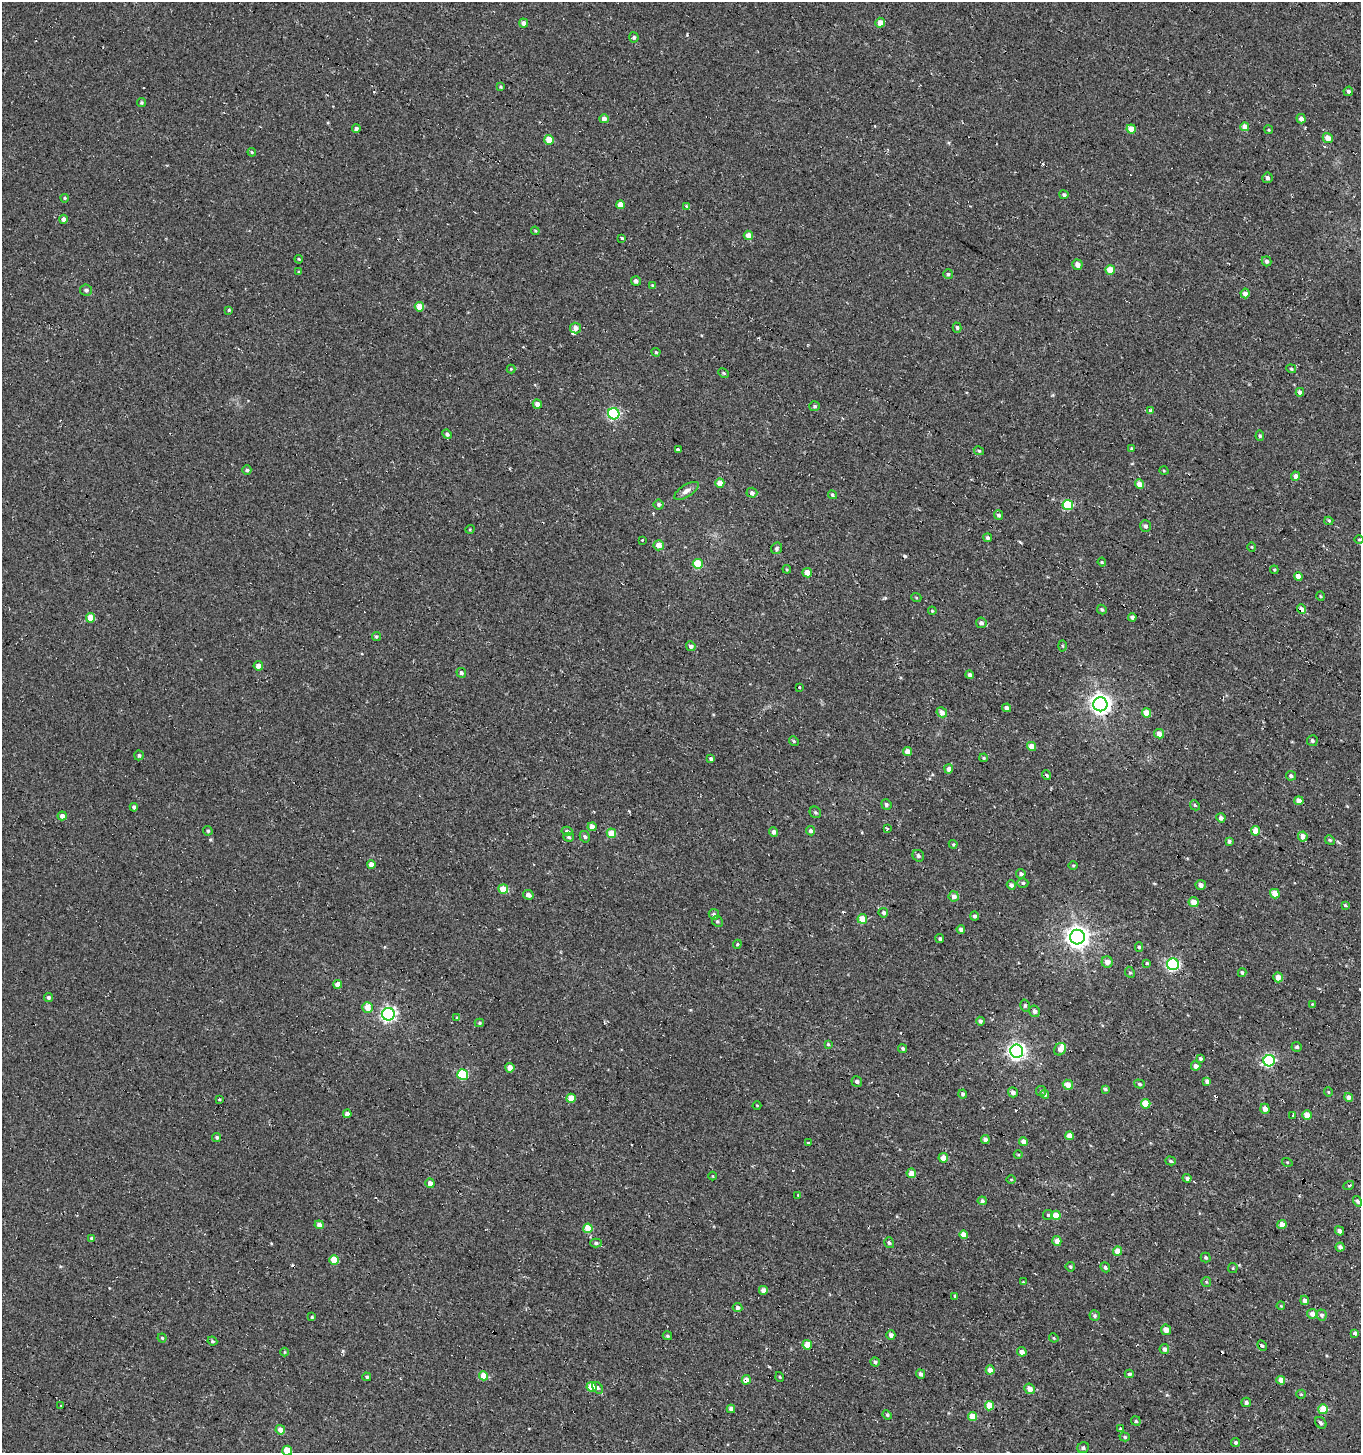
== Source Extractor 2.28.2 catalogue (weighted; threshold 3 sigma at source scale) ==
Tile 6 of 4 x 4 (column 2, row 2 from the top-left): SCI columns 1608-2966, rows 2907-4357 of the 5950 x 5842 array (HDU 1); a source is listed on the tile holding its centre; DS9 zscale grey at full resolution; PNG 1363 x 1455 px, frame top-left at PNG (2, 2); each listed source drawn as its Kron ellipse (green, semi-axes under 4 px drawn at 4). Shown black and unused: <1% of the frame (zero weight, under 2 of 3 exposures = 3% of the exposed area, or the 3 px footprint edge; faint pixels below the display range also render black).
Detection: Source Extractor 2.28.2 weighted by HDU 2 'WHT'; one run over the whole footprint, this tile lists its part. Background 0.00441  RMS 0.005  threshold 0.0225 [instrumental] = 3 sigma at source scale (4.5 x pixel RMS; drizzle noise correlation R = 1.50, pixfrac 1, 0.0396/0.0396 arcsec/px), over >= 5 px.
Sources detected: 296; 10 cosmic-ray / hot-pixel residue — neither listed nor drawn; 2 inside a brighter listed object's ellipse — not listed separately; the other 284 listed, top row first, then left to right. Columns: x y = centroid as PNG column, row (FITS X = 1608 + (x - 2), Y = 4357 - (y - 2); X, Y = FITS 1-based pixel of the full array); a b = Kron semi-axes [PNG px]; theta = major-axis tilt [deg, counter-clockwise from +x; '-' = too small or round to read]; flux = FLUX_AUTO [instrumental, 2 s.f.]
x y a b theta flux
524 23 5 4 - 2.2
880 23 5 5 - 3.9
634 37 5 4 - 0.99
501 87 4 4 - 0.58
1348 91 5 4 - 1.3
141 103 4 4 - 0.75
604 119 4 4 - 2.6
1301 119 5 4 - 2.2
1245 127 4 4 - 4.4
356 129 4 4 - 1.1
1131 129 4 4 - 4.9
1269 130 4 3 - 0.51
1328 138 5 5 - 4.2
549 140 5 5 - 8
252 152 4 3 - 0.51
1267 178 5 5 - 1.2
1064 195 4 4 - 0.98
65 198 4 3 - 0.63
620 205 4 4 - 5.3
686 206 3 3 - 1.8
63 219 4 4 - 1.5
535 231 4 4 - 0.55
748 235 5 4 - 4.1
622 238 3 3 - 2.8
299 259 4 3 - 0.48
1267 261 5 4 - 1.4
1077 265 5 5 - 3
1110 270 5 4 - 8.6
299 272 4 4 - 0.5
948 274 5 5 - 0.9
636 281 5 4 - 1.7
652 285 4 4 - 0.53
86 290 6 5 - 1.3
1245 293 5 4 - 2.8
419 307 4 4 - 6.7
229 310 4 4 - 0.59
576 328 5 5 - 2.2
957 328 5 4 - 0.94
656 352 4 4 - 0.57
511 369 4 4 - 0.46
1291 369 5 4 - 0.61
724 373 5 4 - 0.66
1300 392 4 4 - 1.9
537 404 5 4 - 2.7
814 406 5 5 - 0.9
1150 410 3 3 - 9
614 414 6 5 - 64
447 434 5 4 - 1.4
1260 436 5 4 - 0.83
1131 448 3 3 - 0.86
678 449 3 3 - 5.8
979 451 5 3 - 0.68
247 470 5 4 - 0.96
1164 471 5 3 - 0.43
1296 476 4 4 - 2.8
720 483 4 4 - 4
1139 484 5 4 - 4.6
686 491 14 6 32 2.6
752 493 5 5 - 1.6
832 495 5 4 - 0.72
659 504 5 5 - 0.91
1068 505 5 5 - 28
999 515 5 4 - 1.1
1329 521 4 3 - 0.99
1145 526 6 5 - 1.3
470 529 4 3 - 0.41
988 538 4 4 - 1.1
642 540 3 3 - 0.99
1359 540 4 3 - 0.41
659 545 5 5 - 4.5
1252 547 4 3 - 0.42
777 548 6 5 - 1
1102 562 4 4 - 0.51
698 564 5 5 - 17
787 569 4 4 - 0.54
1274 570 4 3 - 0.55
807 573 5 4 - 4.4
1298 576 4 4 - 3.3
1320 596 5 3 - 0.51
916 597 5 3 - 0.46
1302 609 5 4 - 3
1102 610 5 4 - 0.86
932 611 4 3 - 0.48
1132 617 4 4 - 1.4
91 618 5 4 - 6.9
981 623 5 5 - 1.5
376 636 4 4 - 0.7
691 646 5 4 - 1.5
1062 646 5 3 - 0.52
258 666 5 4 - 2.7
461 673 5 4 - 1.1
970 675 4 4 - 1.4
799 688 3 3 - 2.1
1100 704 7 7 - 290
1007 708 4 4 - 2.2
942 712 5 5 - 2.9
1147 713 5 4 - 5.9
1159 734 5 4 - 3.7
794 741 5 4 - 0.68
1312 741 5 5 - 0.97
1031 746 4 4 - 5.7
907 752 4 4 - 4.3
139 755 5 4 - 1
711 758 3 3 - 13
984 758 4 3 - 0.59
949 769 4 4 - 2.4
1046 775 5 4 - 0.82
1291 776 5 4 - 1.2
1299 801 4 4 - 3.7
886 804 5 4 - 0.98
1195 805 5 4 - 0.68
134 807 4 4 - 1.3
815 812 6 5 - 0.91
62 816 4 4 - 2.6
1221 818 5 4 - 1.9
592 827 4 4 - 3.3
887 829 3 3 - 4.1
208 831 5 4 - 0.85
567 831 5 4 - 1.5
810 831 5 4 - 1.3
1256 831 5 4 - 6.5
774 832 5 4 - 2.1
611 833 5 4 - 8.3
1303 836 5 4 - 3.1
569 837 5 4 - 0.91
585 837 6 5 - 1.1
1330 840 5 4 - 0.67
1229 841 4 3 - 1
953 844 4 4 - 0.54
918 856 6 5 - 1.2
371 865 4 4 - 3.9
1073 865 5 3 - 0.48
1021 874 5 4 - 1.2
1023 883 5 4 - 0.97
1011 885 5 4 - 1.7
1201 885 5 5 - 2.3
503 889 5 4 - 8.9
1275 894 5 4 - 8.8
528 895 5 4 - 2.1
954 896 5 5 - 2.6
1194 902 5 5 - 4.3
1345 905 4 4 - 0.56
883 913 5 4 - 1.1
714 914 5 5 - 1.1
975 916 4 4 - 1.2
862 919 5 5 - 6.8
717 921 6 5 - 0.9
961 929 4 3 - 1.7
1077 937 7 7 - 370
940 939 4 4 - 0.81
737 944 4 4 - 0.53
1139 947 5 4 - 0.77
1107 962 5 5 - 2.5
1147 963 4 4 - 0.64
1173 964 6 6 - 74
1130 972 6 4 -65 0.81
1242 973 4 3 - 0.71
1278 977 5 4 - 4.4
338 984 4 4 - 4.3
48 997 4 4 - 1.1
1312 1004 3 3 - 0.47
1025 1006 6 4 -75 0.82
368 1007 5 5 - 5.9
1034 1011 6 5 - 1.8
388 1014 6 6 - 130
457 1018 4 4 - 0.62
980 1021 4 4 - 1.2
479 1023 4 4 - 0.7
828 1044 4 4 - 0.56
1297 1047 5 5 - 1
903 1049 4 4 - 0.86
1060 1049 6 5 - 3.5
1017 1051 6 6 - 180
1200 1058 4 3 - 0.89
1269 1061 6 5 - 69
1196 1066 5 4 - 2.6
510 1068 4 4 - 3.6
463 1074 5 5 - 30
857 1081 5 5 - 1.3
1207 1081 4 4 - 1.6
1139 1084 5 4 - 0.8
1068 1085 5 5 - 3.8
1105 1089 4 3 - 0.67
1041 1091 5 5 - 0.67
1013 1092 5 4 - 2
1328 1092 4 4 - 0.5
963 1094 4 4 - 1.2
1045 1094 4 3 - 0.85
1349 1097 4 4 - 2.6
571 1098 4 4 - 7.8
219 1099 3 2 - 0.5
1146 1104 5 4 - 9.9
757 1105 4 3 - 0.35
1265 1109 5 4 - 2.3
347 1114 4 4 - 2.3
1307 1115 4 4 - 4.7
1293 1116 3 3 - 5
1069 1136 4 4 - 4.6
217 1137 5 4 - 0.86
985 1139 4 4 - 2.4
1023 1141 4 4 - 2.4
808 1143 3 3 - 1.8
1018 1155 4 3 - 0.48
943 1158 5 4 - 4.3
1171 1161 5 4 - 0.93
1287 1162 5 3 - 0.43
911 1173 5 5 - 5.1
713 1176 4 3 - 0.35
1187 1178 4 4 - 1.7
1011 1179 5 3 - 0.39
430 1183 5 4 - 2.8
1349 1185 5 3 - 0.55
798 1195 3 3 - 0.39
982 1201 4 4 - 1.2
1357 1201 5 4 - 1.1
1048 1215 5 5 - 0.65
1056 1215 4 4 - 7.9
1282 1224 4 4 - 4
319 1225 4 4 - 2.5
588 1228 5 4 - 9.4
1339 1231 5 4 - 2
963 1235 4 4 - 4.7
92 1238 4 3 - 1
1057 1241 5 4 - 3.3
596 1243 6 4 -1 0.95
889 1243 6 4 -57 0.87
1340 1247 4 4 - 1.6
1118 1251 4 4 - 5.1
1206 1257 5 5 - 0.82
334 1260 5 4 - 10
1070 1267 5 5 - 0.76
1105 1267 5 4 - 1
1233 1268 5 4 - 0.55
1023 1282 4 4 - 0.39
1206 1282 5 5 - 0.61
763 1290 4 4 - 2.5
955 1296 3 3 - 0.72
1305 1300 4 4 - 1.9
1281 1306 4 3 - 0.4
738 1308 5 4 - 1.6
1312 1314 5 5 - 3.1
1321 1315 5 5 - 1.6
1095 1316 5 5 - 1.1
312 1317 4 4 - 0.55
1166 1330 5 5 - 3.3
1355 1333 4 3 - 1.4
891 1335 4 4 - 2
667 1336 5 3 - 0.66
162 1338 4 4 - 0.68
1054 1338 5 4 - 0.5
212 1341 5 3 - 0.8
807 1345 5 4 - 6.3
1262 1345 5 4 - 0.73
1164 1349 5 5 - 1.6
284 1352 4 3 - 0.4
1022 1352 5 4 - 3.2
875 1362 5 4 - 1.2
990 1370 4 4 - 5.3
920 1374 5 4 - 1.5
1129 1374 4 3 - 0.95
484 1376 4 4 - 8.2
367 1377 4 4 - 0.86
780 1377 5 3 - 0.42
746 1380 5 4 - 3.7
1281 1380 4 4 - 5.5
591 1387 5 4 - 11
598 1388 6 4 -53 0.99
1030 1389 5 5 - 3.3
1301 1394 5 4 - 0.53
1246 1402 5 4 - 1.1
61 1405 2 2 - 0.48
989 1406 5 4 - 11
731 1409 4 4 - 2.1
1323 1409 5 5 - 16
887 1415 5 4 - 0.58
973 1417 4 4 - 8.1
1136 1421 5 4 - 0.64
1321 1423 6 5 - 1.3
1120 1429 4 3 - 0.62
280 1430 5 4 - 3.2
1125 1437 5 4 - 0.82
1236 1442 4 4 - 0.97
1083 1448 6 5 - 0.98
287 1451 5 5 - 9.4
Overlapping masked pixels (flux is a lower limit): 2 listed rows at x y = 1302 609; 746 1380
Isophote crosses this tile's border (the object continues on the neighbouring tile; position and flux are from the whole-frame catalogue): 1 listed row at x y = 287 1451